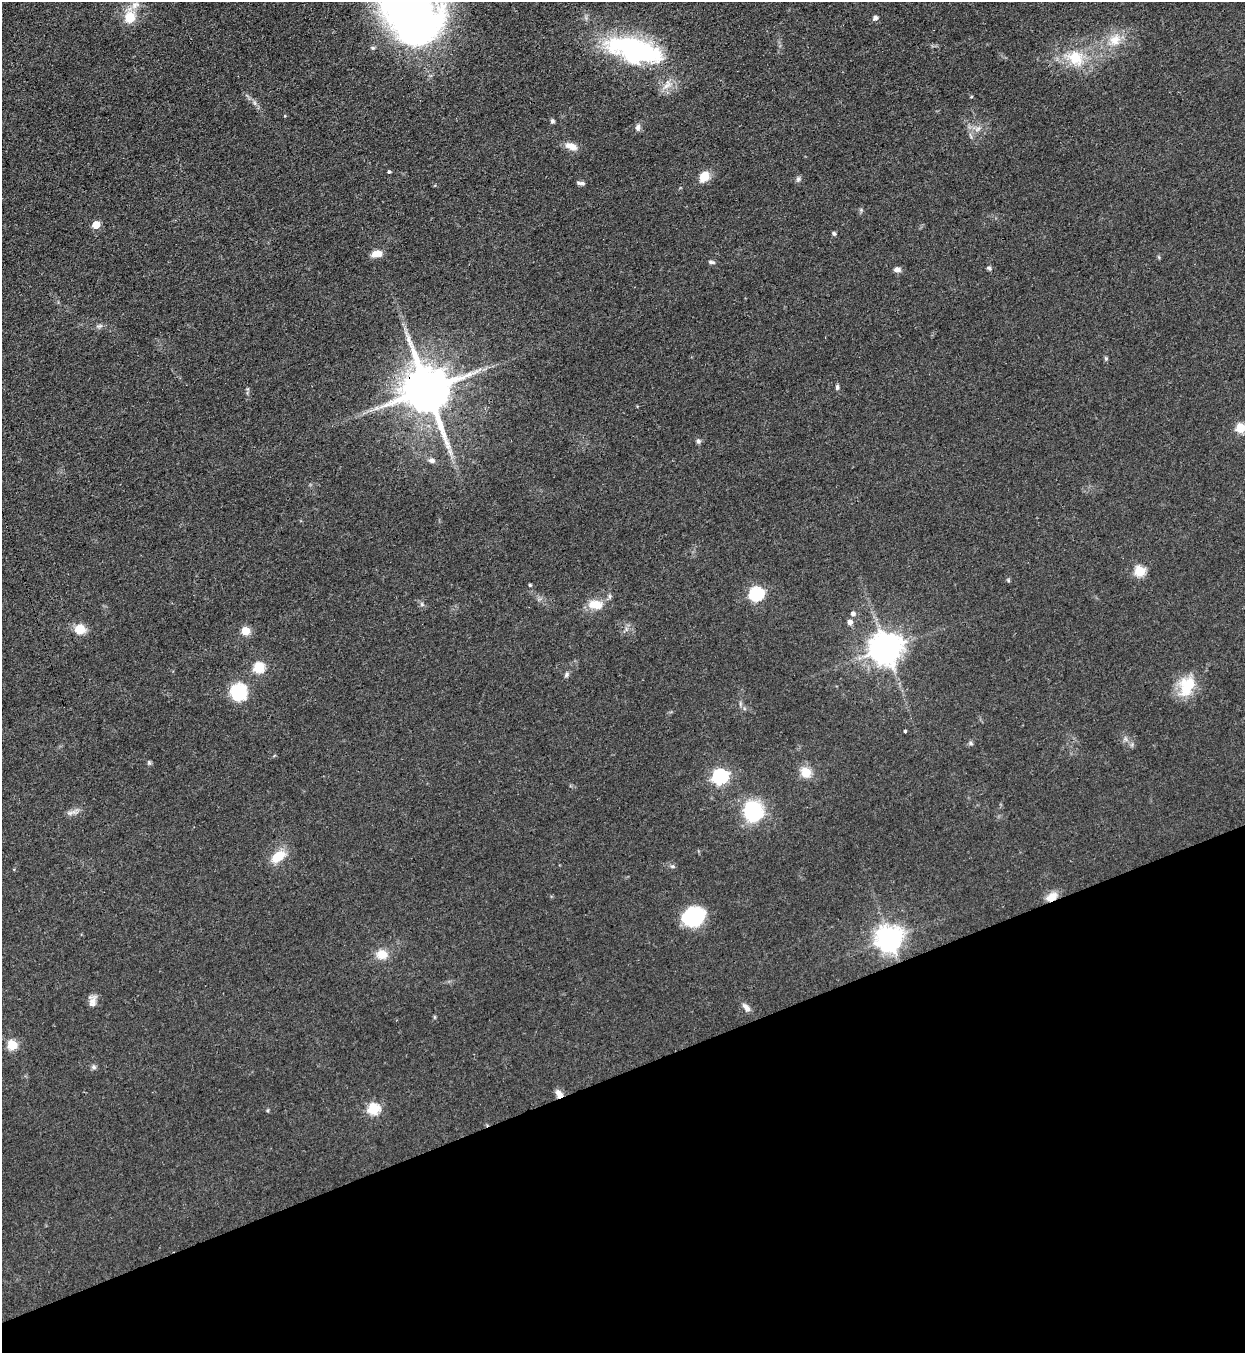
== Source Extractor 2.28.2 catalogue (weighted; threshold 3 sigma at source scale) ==
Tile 14 of 4 x 4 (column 2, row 4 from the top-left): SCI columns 1551-2793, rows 37-1387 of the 5457 x 5478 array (HDU 1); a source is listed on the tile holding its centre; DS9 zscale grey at full resolution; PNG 1247 x 1355 px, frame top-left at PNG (2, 2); no overlay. Shown black and unused: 21% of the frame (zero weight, under 3 of 4 exposures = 5% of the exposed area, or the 3 px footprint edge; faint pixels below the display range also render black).
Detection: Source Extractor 2.28.2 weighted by HDU 2 'WHT'; one run over the whole footprint, this tile lists its part. Background 0.0524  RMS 0.0057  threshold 0.0258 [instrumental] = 3 sigma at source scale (4.5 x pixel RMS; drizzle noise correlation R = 1.50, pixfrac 1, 0.05/0.05 arcsec/px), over >= 5 px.
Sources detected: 67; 1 inside a brighter listed object's ellipse — not listed separately; the other 66 listed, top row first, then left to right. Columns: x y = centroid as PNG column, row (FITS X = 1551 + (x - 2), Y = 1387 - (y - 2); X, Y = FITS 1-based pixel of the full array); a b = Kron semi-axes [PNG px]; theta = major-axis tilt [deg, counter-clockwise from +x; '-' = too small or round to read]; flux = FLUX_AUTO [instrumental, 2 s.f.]
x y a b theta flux
130 17 18 15 63 11
875 18 5 5 - 2.1
1115 40 17 14 50 11
373 48 6 5 - 1.1
634 50 63 25 -14 100
1075 58 26 19 -23 21
666 86 14 6 35 4
971 97 5 3 - 0.56
255 103 7 4 -71 1.2
552 121 5 4 - 1.5
638 127 10 6 78 2.1
977 129 10 5 27 2.5
571 146 16 8 -20 5.5
389 172 4 4 - 0.86
704 176 13 10 54 7.6
798 179 7 6 - 1.3
582 183 8 6 8 1.7
96 225 5 5 - 15
834 234 5 5 - 1.1
377 254 10 6 10 6.8
711 262 9 4 -9 1.4
989 268 6 5 - 1
897 270 8 6 -4 2.7
99 326 11 5 17 1.6
1106 358 6 5 - 0.82
837 387 6 4 81 1.2
427 390 15 14 - 2800
376 408 8 6 21 2.4
1240 428 5 5 - 28
698 441 7 6 - 1.4
432 460 8 6 -8 2.1
1140 571 6 5 - 36
1008 580 5 4 - 0.71
530 585 4 3 - 0.83
756 594 7 6 - 96
422 604 7 4 -89 1.1
595 604 21 12 -5 9.6
853 614 6 5 - 1.8
850 622 5 5 - 2.8
79 629 8 7 - 13
245 631 5 5 - 18
886 649 9 9 - 1100
259 667 6 5 - 43
566 675 7 6 - 1.4
1188 685 24 15 57 22
239 692 16 15 - 29
905 731 3 3 - 6.6
971 743 6 5 - 1.1
149 762 6 5 - 0.87
806 772 11 10 - 9.3
720 776 7 6 - 150
753 811 24 21 -56 39
70 813 12 6 5 2.5
278 857 18 10 34 12
672 866 6 4 -17 0.92
1051 897 13 8 35 7.7
693 916 22 18 19 39
889 939 8 8 - 640
382 954 12 11 - 8.2
93 1001 14 9 82 3.8
746 1007 12 6 -48 3.2
12 1045 6 5 - 28
94 1067 7 6 - 1.4
559 1094 11 7 -56 3.2
373 1109 6 6 - 47
268 1110 5 3 - 0.63
Overlapping masked pixels (flux is a lower limit): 3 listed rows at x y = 427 390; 1051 897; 559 1094
Isophote crosses this tile's border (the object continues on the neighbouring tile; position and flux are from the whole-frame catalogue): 1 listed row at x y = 1240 428